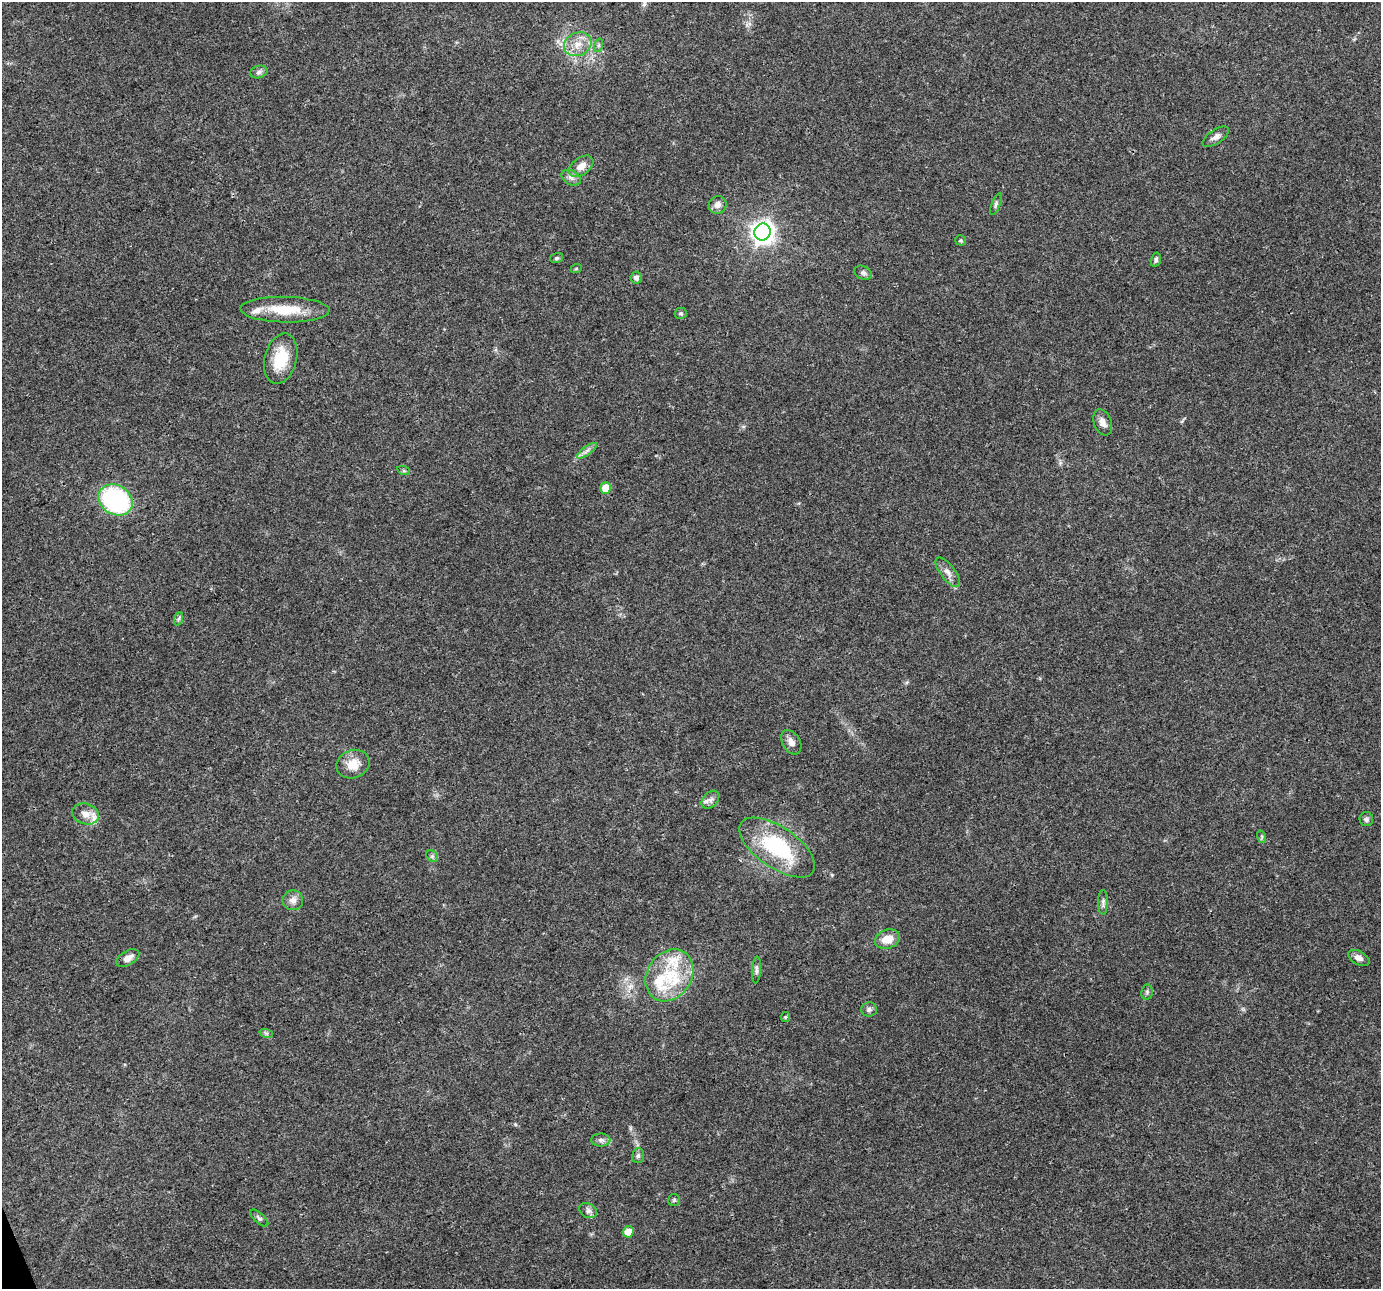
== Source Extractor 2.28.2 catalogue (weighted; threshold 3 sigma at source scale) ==
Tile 7 of 4 x 4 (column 3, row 2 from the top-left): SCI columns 2758-4136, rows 2653-3939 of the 5516 x 5358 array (HDU 1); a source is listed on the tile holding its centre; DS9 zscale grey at full resolution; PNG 1383 x 1291 px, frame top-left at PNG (2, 2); each listed source drawn as its Kron ellipse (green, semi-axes under 4 px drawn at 4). Shown black and unused: <1% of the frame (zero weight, under 3 of 4 exposures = <1% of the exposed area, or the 3 px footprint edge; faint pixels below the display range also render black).
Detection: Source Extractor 2.28.2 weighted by HDU 2 'WHT'; one run over the whole footprint, this tile lists its part. Background 0.102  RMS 0.0055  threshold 0.025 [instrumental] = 3 sigma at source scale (4.5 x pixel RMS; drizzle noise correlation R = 1.50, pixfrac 1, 0.0396/0.0396 arcsec/px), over >= 5 px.
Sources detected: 56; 6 inside a brighter listed object's ellipse — not listed separately; the other 50 listed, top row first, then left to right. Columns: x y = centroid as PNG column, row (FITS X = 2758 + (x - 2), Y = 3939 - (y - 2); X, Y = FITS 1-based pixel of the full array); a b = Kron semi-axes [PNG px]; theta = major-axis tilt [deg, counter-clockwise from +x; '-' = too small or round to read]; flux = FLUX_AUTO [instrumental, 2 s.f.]
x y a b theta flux
578 44 14 11 23 7.2
599 45 7 4 71 1
259 72 9 6 16 1.8
1216 137 15 7 33 2.9
581 166 14 8 37 5.2
571 177 10 7 -27 2.5
996 204 12 4 68 1.3
718 205 9 8 - 3
763 232 8 8 - 400
961 240 5 5 - 0.79
557 258 6 5 - 0.97
1156 260 7 5 75 1.4
576 269 6 3 19 0.56
863 273 9 6 -26 1.7
636 278 6 5 - 2.1
285 310 44 13 -1 19
681 313 6 5 - 0.99
281 359 26 16 75 18
1103 422 13 8 -69 3.7
587 451 12 3 35 1.8
404 471 6 4 -18 0.8
606 488 6 5 - 9.2
115 500 18 14 -31 81
948 572 18 7 -53 3.7
178 619 7 4 71 1
791 742 13 8 -58 3.8
353 764 17 14 21 8.3
710 800 10 7 46 2.4
85 814 13 10 -18 4.7
1366 819 7 7 - 1.5
1262 837 6 4 -72 0.89
777 847 43 20 -34 44
432 856 6 5 - 1.1
293 900 10 10 - 3.4
1103 902 12 5 90 1.6
887 939 13 9 17 7.3
128 958 12 7 30 3.7
1359 958 11 6 -28 3.1
756 970 13 4 86 1.6
669 975 27 22 56 25
1147 992 7 5 79 1.1
869 1009 8 7 - 1.7
785 1017 5 4 - 0.6
266 1033 7 4 -18 0.97
601 1140 10 6 0 1.9
638 1156 7 6 - 1.5
674 1200 6 6 - 1
588 1211 9 7 -30 2.2
259 1218 11 5 -42 1.4
628 1232 5 5 - 6